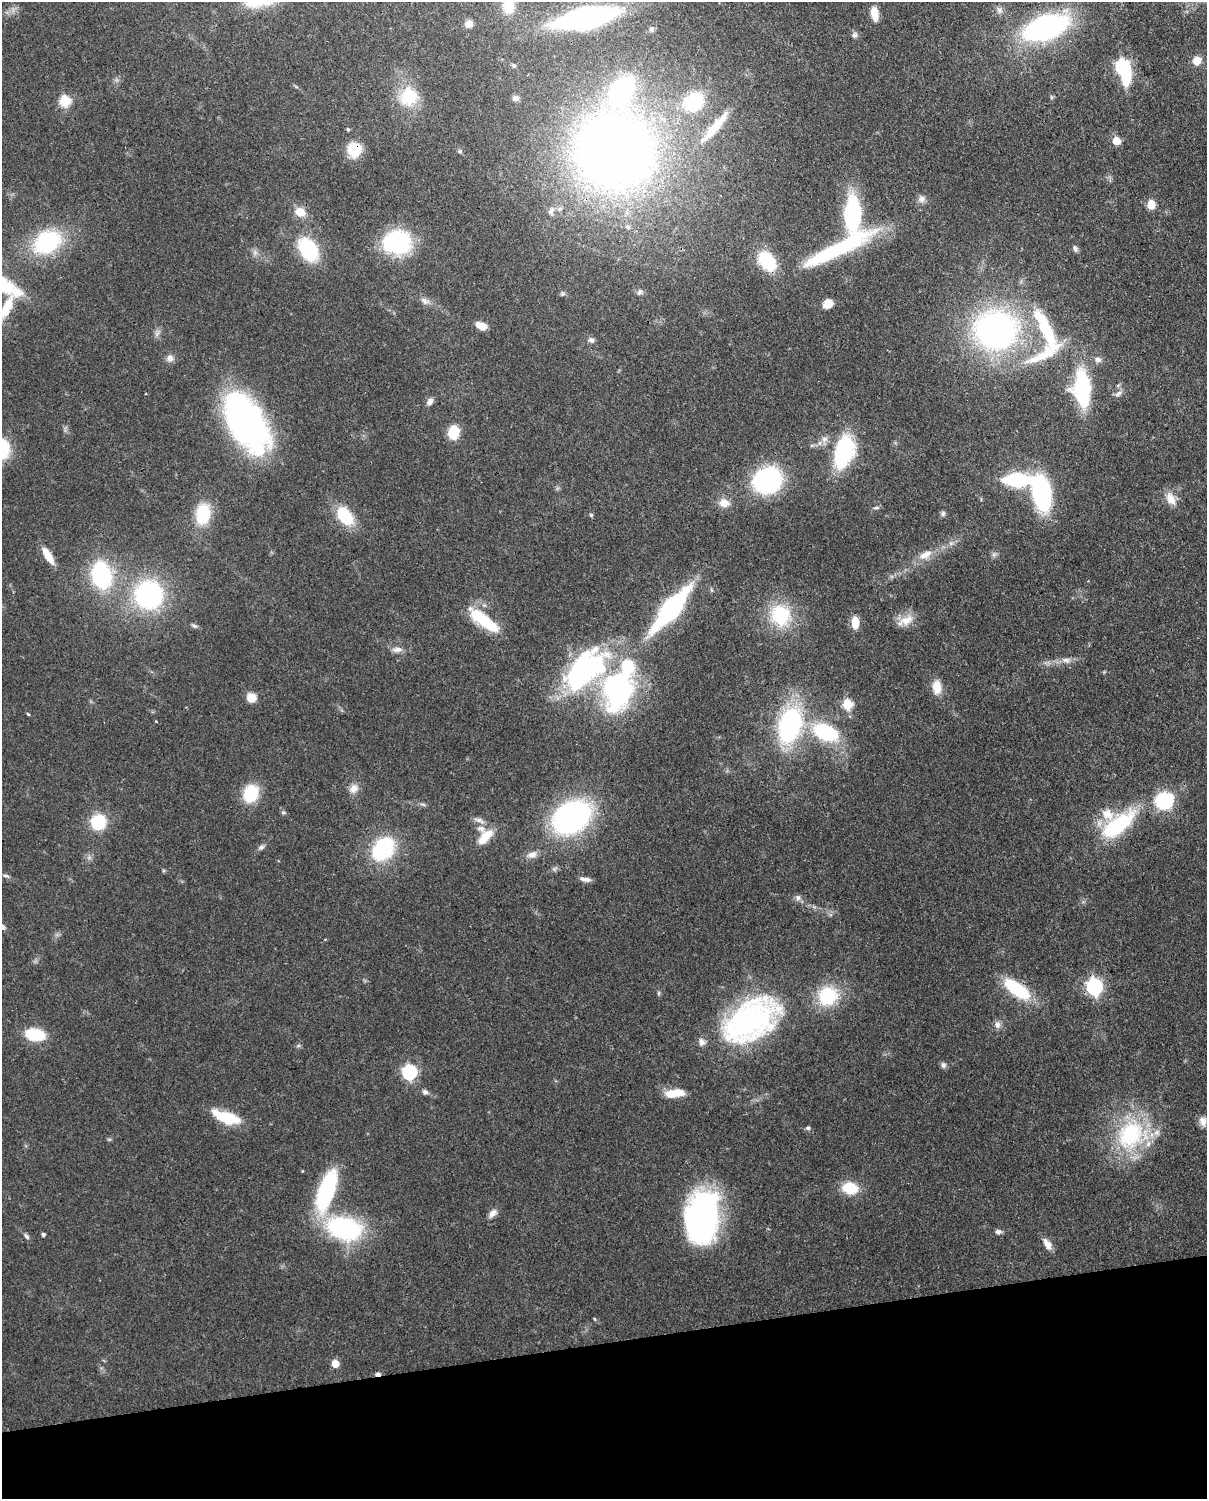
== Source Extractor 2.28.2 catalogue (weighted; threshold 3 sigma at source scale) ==
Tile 10 of 4 x 3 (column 2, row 3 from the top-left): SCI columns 1296-2500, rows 154-1650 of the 5000 x 4909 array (HDU 1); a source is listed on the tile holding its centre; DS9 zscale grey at full resolution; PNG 1209 x 1501 px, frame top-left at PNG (2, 2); no overlay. Shown black and unused: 10% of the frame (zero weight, under 3 of 4 exposures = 7% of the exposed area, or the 3 px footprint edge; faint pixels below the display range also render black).
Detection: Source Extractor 2.28.2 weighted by HDU 2 'WHT'; one run over the whole footprint, this tile lists its part. Background 0.0858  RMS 0.0039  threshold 0.0177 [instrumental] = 3 sigma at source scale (4.5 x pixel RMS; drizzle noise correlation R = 1.50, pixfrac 1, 0.05/0.05 arcsec/px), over >= 5 px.
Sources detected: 143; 1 too faint to see at this stretch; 2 inside a brighter object's white glare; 1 cosmic-ray / hot-pixel residue — not listed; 8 inside a brighter listed object's ellipse — not listed separately; the other 131 listed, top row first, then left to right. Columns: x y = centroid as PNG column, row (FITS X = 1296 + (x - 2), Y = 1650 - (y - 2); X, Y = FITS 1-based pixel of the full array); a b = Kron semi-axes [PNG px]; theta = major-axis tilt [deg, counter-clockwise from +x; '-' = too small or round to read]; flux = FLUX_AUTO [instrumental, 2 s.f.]
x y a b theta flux
508 6 17 13 87 8.3
1000 10 9 8 - 1.7
874 13 15 7 -80 6.1
586 18 40 14 11 140
469 24 8 7 - 2.7
1046 27 28 14 19 140
651 29 7 6 - 1
855 35 8 7 - 1.2
1197 60 9 8 - 4.4
513 65 6 5 - 0.77
1122 66 7 7 - 73
409 96 20 18 89 18
1051 97 6 4 -71 0.57
515 98 8 7 - 1.5
65 101 6 5 - 32
694 102 20 17 42 22
715 127 50 9 50 11
348 129 5 4 - 0.64
1116 141 5 5 - 11
354 149 16 15 - 12
460 151 6 5 - 0.72
614 151 69 67 -18 420
921 199 10 9 - 2.1
1151 205 5 5 - 16
551 211 13 8 73 2.3
300 212 13 10 -22 5.6
852 214 24 11 89 65
47 242 27 20 30 42
397 242 23 20 0 47
1075 248 9 6 -63 1.2
308 249 27 18 -56 27
837 249 104 16 27 50
767 261 16 11 -50 29
2 280 16 11 -17 6.2
640 292 9 6 62 1.2
562 294 7 6 - 0.81
425 301 14 7 -31 2.1
828 304 11 9 30 3.9
6 308 48 10 56 15
481 326 11 7 -23 4.6
1045 329 73 17 -64 32
995 330 34 31 -2 150
591 340 8 7 - 1.5
170 358 10 9 - 2.3
1033 359 27 9 18 7.4
1098 360 9 7 -14 1.7
1118 385 6 4 19 0.59
1082 388 29 14 -87 50
1118 394 13 7 37 1.8
430 401 9 7 52 1.9
246 423 64 33 -60 120
454 432 10 8 79 14
824 439 14 8 87 2.7
812 445 7 4 19 0.69
843 452 25 14 73 57
767 480 26 23 21 56
1017 480 21 9 0 48
1041 493 27 13 -79 70
1171 499 19 11 -65 4.9
724 503 14 11 -12 4.4
876 508 8 4 7 0.85
203 514 21 14 81 19
943 514 7 7 - 0.93
591 515 5 4 - 0.55
345 516 22 14 -54 17
994 554 7 6 - 1.2
48 555 22 8 -58 6.3
925 555 21 10 25 5.5
101 575 20 12 -78 58
148 595 20 19 - 79
670 609 39 12 50 87
780 615 30 28 -49 23
905 621 25 11 24 5.4
855 622 12 7 -86 6.6
488 624 40 13 -37 19
194 626 8 5 -30 0.94
397 649 15 7 4 2.5
1066 660 15 7 -3 2.7
585 670 58 31 43 79
937 687 16 10 -85 5.7
618 691 55 40 77 74
251 697 10 9 - 5.3
847 704 6 5 - 24
28 714 4 4 - 0.44
156 721 3 3 - 0.4
790 725 25 15 74 82
826 732 31 18 -23 31
354 789 14 11 53 3.3
251 793 16 13 65 18
1164 801 17 15 16 28
423 804 9 4 -9 0.84
283 812 6 5 - 0.67
572 817 31 23 31 110
479 820 18 6 -21 2.3
98 822 16 16 - 16
1117 825 49 19 39 35
485 837 26 12 47 7.9
261 847 8 6 29 1.2
383 849 26 19 51 33
532 855 15 8 19 3
6 876 11 4 -17 1.2
585 879 14 5 -9 2.1
798 898 8 7 - 1.4
2 927 10 6 -46 1.4
1094 987 7 6 - 120
1017 989 29 12 -36 26
659 993 6 4 89 0.59
828 996 20 18 41 24
750 1020 67 39 33 93
997 1024 11 9 -83 2.1
35 1034 17 10 -11 21
298 1046 6 4 19 0.63
943 1065 8 7 - 1.2
409 1072 7 6 - 75
425 1092 7 6 - 1.4
675 1093 23 9 6 7.9
228 1118 27 13 -15 15
1203 1121 14 9 -79 2.8
808 1128 6 5 - 0.89
1131 1135 46 39 33 44
850 1188 17 13 -11 12
326 1191 39 14 71 56
493 1213 12 8 46 2.3
702 1216 50 30 84 120
344 1228 39 25 -15 54
998 1232 7 6 - 1.3
43 1234 4 4 - 0.92
26 1236 9 5 -51 1.1
1047 1244 15 8 -58 3.3
595 1319 5 3 - 0.39
335 1363 5 5 - 8.8
Overlapping masked pixels (flux is a lower limit): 5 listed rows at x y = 354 149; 614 151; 246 423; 572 817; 1017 989
Isophote crosses this tile's border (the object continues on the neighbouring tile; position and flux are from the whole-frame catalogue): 4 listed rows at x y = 508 6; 2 280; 6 308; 2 927